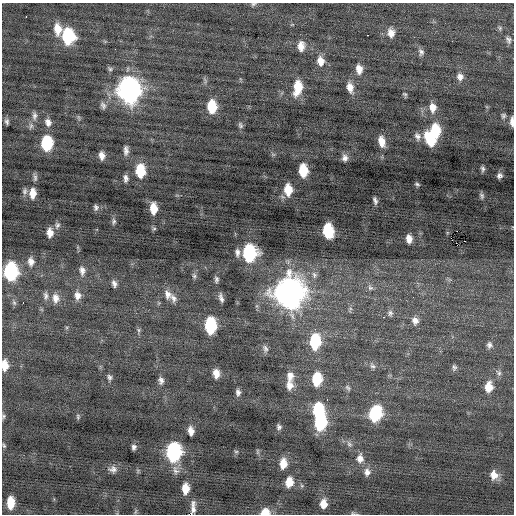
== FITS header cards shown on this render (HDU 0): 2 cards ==
NAXIS1  =                  512 / Axis length
NAXIS2  =                  512 / Axis length

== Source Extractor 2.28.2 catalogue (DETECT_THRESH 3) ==
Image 512 x 512 px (HDU 0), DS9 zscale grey, 1 PNG px = 1 image px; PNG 516 x 516 px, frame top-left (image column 1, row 512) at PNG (2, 3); no overlay
Background -0.06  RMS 0.87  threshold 2.61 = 3 sigma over >= 5 px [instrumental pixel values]
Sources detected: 129; all 129 listed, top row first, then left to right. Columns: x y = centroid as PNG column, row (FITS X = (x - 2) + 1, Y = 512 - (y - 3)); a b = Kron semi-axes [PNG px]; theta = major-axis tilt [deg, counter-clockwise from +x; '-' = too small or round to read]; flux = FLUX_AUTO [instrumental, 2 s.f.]
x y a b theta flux
253 4 7 5 32 100
26 17 3 2 - 240
500 28 7 5 79 110
58 29 14 9 -85 780
391 33 12 9 -85 470
367 35 3 2 - 230
68 36 12 9 -83 4300
508 40 10 7 -60 190
301 46 12 8 85 490
115 49 2 2 - 55
421 52 10 7 -80 220
320 61 11 8 -82 560
110 69 8 6 -30 110
359 69 11 7 -84 490
460 77 10 9 - 350
298 87 15 8 81 1300
350 87 13 8 -77 490
129 90 14 11 -88 34000
405 94 6 4 -58 91
103 105 10 6 -61 200
212 106 11 7 -86 1700
433 108 12 8 -88 530
34 116 12 7 -89 230
503 116 7 6 - 130
79 117 8 3 -71 81
7 121 7 5 -74 140
512 121 9 3 -89 270
48 122 10 7 -68 320
240 125 8 6 -71 130
31 126 9 6 86 180
435 131 13 9 -86 2100
417 136 11 8 -70 270
430 139 14 8 -62 1900
382 142 12 7 -78 650
46 143 11 8 88 3300
126 150 12 6 88 270
273 154 6 4 -19 81
102 156 8 6 -84 380
345 158 9 7 81 270
483 169 7 4 -82 150
303 170 11 7 -84 1600
140 171 12 8 -88 1900
499 176 7 6 - 200
35 177 11 5 -83 160
126 178 8 5 -86 220
417 184 6 4 -27 100
288 190 12 8 -86 1100
24 191 9 6 84 170
33 193 12 7 88 590
482 196 8 6 -78 150
375 200 7 4 -75 170
96 207 8 6 90 170
153 208 10 6 -87 870
114 221 9 6 80 140
57 225 10 8 75 190
154 229 6 4 1 84
328 231 11 8 -81 2700
50 233 10 6 -87 460
409 239 8 5 -82 420
451 239 3 2 - 490
237 252 11 6 88 250
249 253 12 9 90 6700
31 262 12 8 -84 380
82 271 12 8 -86 330
10 272 12 9 87 7500
314 275 10 8 -82 280
194 276 8 5 -80 130
216 279 8 5 -88 150
114 284 8 5 -71 230
370 288 8 7 - 170
289 293 15 13 88 65000
168 294 13 9 -64 420
77 295 11 8 -86 390
46 296 12 6 -88 210
55 298 12 9 -85 460
173 298 11 8 -68 290
221 298 11 5 -75 220
23 302 3 2 - 52
14 303 8 5 -63 130
390 313 8 7 - 170
383 317 2 2 - 290
415 321 9 8 - 330
210 326 12 8 -89 4400
139 330 7 4 -89 100
315 342 13 9 87 3200
489 345 8 7 - 190
265 349 11 7 -72 210
5 365 11 7 -88 690
372 366 9 7 -34 190
454 367 8 6 -85 150
216 373 9 6 -84 520
499 373 9 6 -59 170
290 376 13 10 -89 490
109 378 9 6 -82 160
317 379 11 8 86 2000
161 380 9 7 -84 240
289 385 12 9 90 500
489 387 11 8 85 850
348 388 9 6 -57 140
238 392 8 6 -88 220
327 400 2 2 - 150
318 410 11 9 86 3600
375 414 11 9 72 4900
3 416 7 5 86 110
78 417 8 5 -88 100
320 423 11 8 81 4800
279 427 7 6 - 160
191 431 8 5 -81 400
349 444 10 7 -53 220
4 445 6 4 -72 85
134 447 5 4 - 160
257 451 8 4 -90 94
173 452 12 9 85 10000
236 452 5 5 - 87
360 458 13 10 88 440
283 463 9 6 86 690
113 469 12 9 -7 300
176 470 13 9 -66 310
367 472 10 9 - 330
494 475 11 9 -83 580
289 482 10 7 81 800
302 486 6 4 -19 79
185 489 10 7 88 810
10 503 10 6 -90 1100
323 504 9 7 89 590
135 511 8 3 71 75
192 511 14 4 75 820
265 512 9 7 13 710
353 513 6 5 - 86
At the frame edge (FLAGS 8, measured only in part): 7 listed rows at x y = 253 4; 512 121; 5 365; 3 416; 192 511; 265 512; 353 513